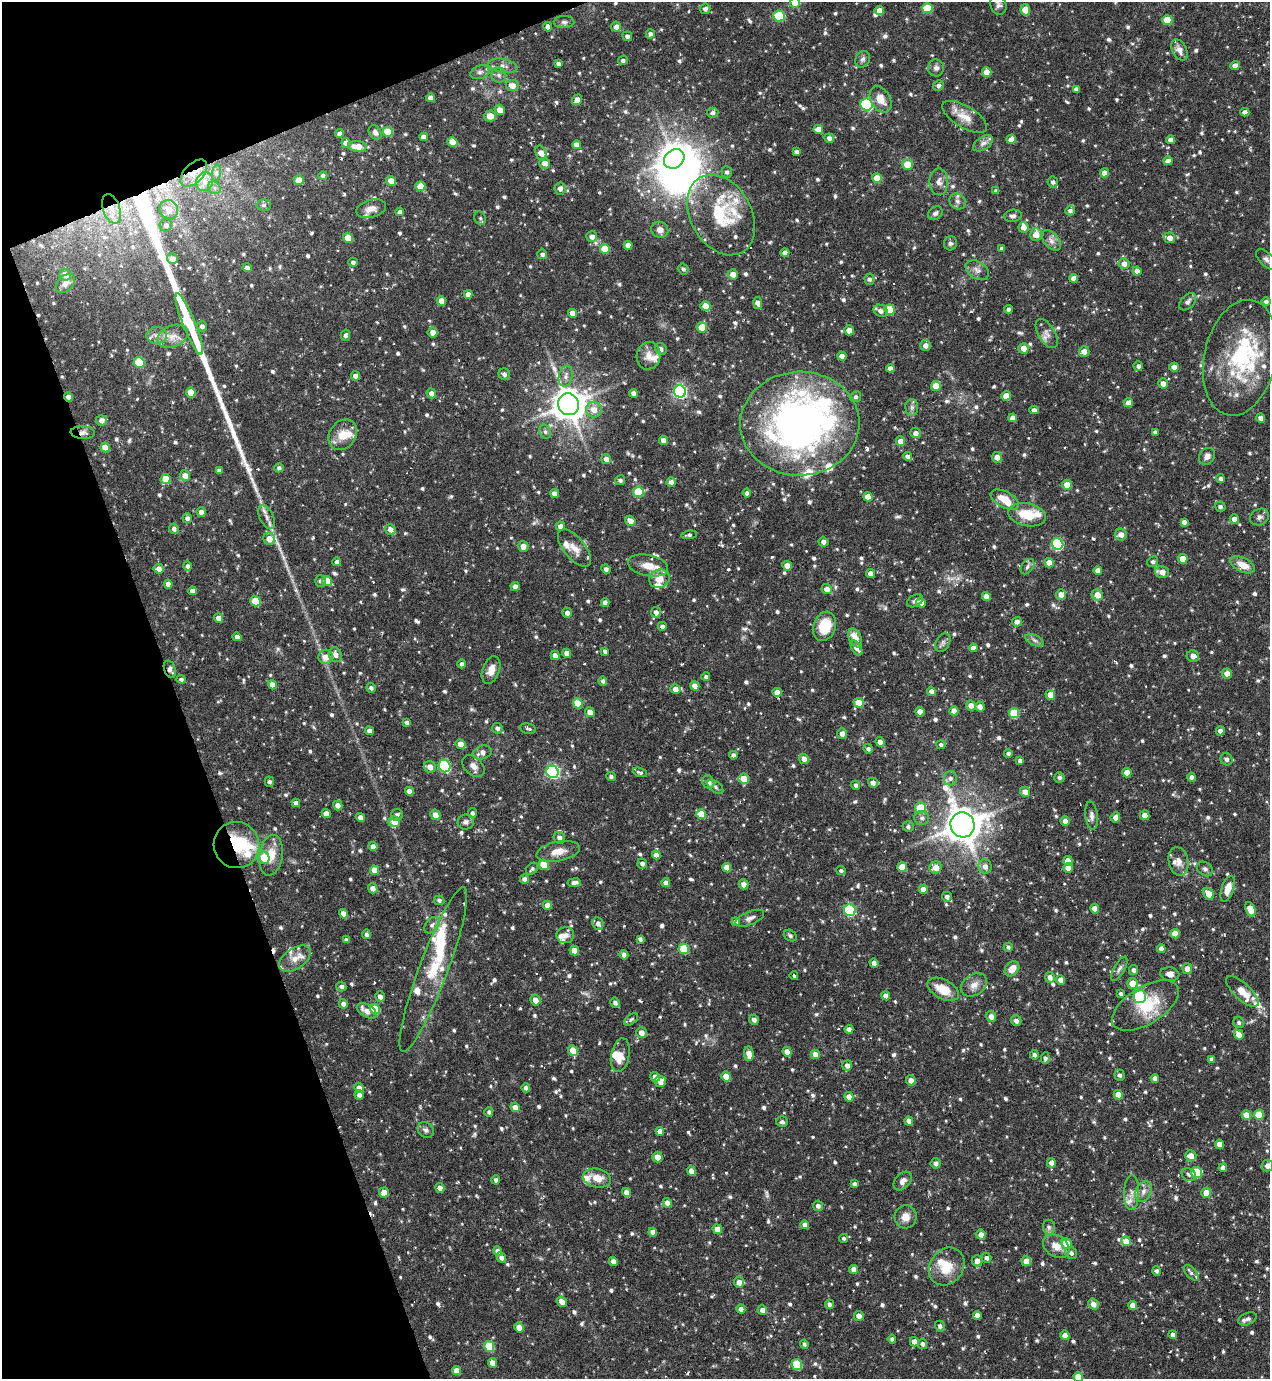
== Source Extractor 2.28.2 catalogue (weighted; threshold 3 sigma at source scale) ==
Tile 5 of 4 x 4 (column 1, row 2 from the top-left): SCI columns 150-1417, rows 2757-4133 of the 5499 x 5511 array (HDU 1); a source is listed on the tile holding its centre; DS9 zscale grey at full resolution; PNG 1272 x 1381 px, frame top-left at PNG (2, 2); each listed source drawn as its Kron ellipse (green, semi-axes under 4 px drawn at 4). Shown black and unused: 18% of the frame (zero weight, under 3 of 6 exposures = <1% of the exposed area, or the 3 px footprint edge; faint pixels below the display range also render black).
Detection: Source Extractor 2.28.2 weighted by HDU 2 'WHT'; one run over the whole footprint, this tile lists its part. Background 0.0695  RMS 0.0041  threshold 0.0168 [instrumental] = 3 sigma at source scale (4.09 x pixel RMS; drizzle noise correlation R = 1.36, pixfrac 0.8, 0.05/0.05 arcsec/px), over >= 5 px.
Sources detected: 1027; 1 too faint to see at this stretch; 4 inside a brighter object's white glare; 9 cosmic-ray / hot-pixel residue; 1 long thin detection or spike segment (spike, bleed or trail) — neither listed nor drawn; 46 inside a brighter listed object's ellipse — not listed separately; of the other 966, all 500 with FLUX_AUTO >= 0.905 (the completeness limit of this list) listed and drawn (466 fainter detections not listed), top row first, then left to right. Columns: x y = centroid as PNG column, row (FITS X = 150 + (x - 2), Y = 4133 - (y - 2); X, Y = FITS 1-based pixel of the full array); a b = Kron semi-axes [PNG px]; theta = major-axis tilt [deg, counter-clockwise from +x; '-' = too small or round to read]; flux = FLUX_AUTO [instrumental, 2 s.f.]
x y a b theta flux
795 3 5 5 - 4.8
998 5 10 8 -69 1.6
927 8 5 5 - 10
705 9 5 5 - 1.4
879 10 5 4 - 2.9
1025 10 6 5 - 5.9
779 16 6 5 - 16
1167 20 5 5 - 10
564 22 10 6 -1 1.2
548 27 4 4 - 1.6
616 27 5 5 - 2.5
650 34 4 4 - 1.3
627 36 5 4 - 1.3
1180 50 11 7 -63 2.8
863 59 8 7 - 1.3
623 60 5 4 - 1.1
558 64 4 4 - 1.2
1235 65 5 4 - 2.3
503 66 15 7 -11 2.2
936 68 8 8 - 1.5
480 72 10 6 18 1.3
987 72 5 4 - 3.9
499 75 7 7 - 1.3
512 85 6 5 - 3.3
938 85 5 5 - 1.3
1076 89 4 4 - 1.4
430 98 4 4 - 2.1
881 99 14 9 -59 4.8
577 100 6 4 51 3.1
867 104 6 6 - 52
500 110 5 5 - 3
1245 112 4 4 - 2
713 113 6 5 - 1.3
490 116 6 5 - 3.9
965 117 25 10 -31 5.5
818 129 5 4 - 3.4
375 132 8 6 -55 1.6
388 132 5 5 - 9.3
339 134 4 4 - 1.4
424 137 4 4 - 2.5
829 138 5 4 - 1.7
1011 139 5 4 - 2.6
1171 140 4 4 - 2.4
452 142 5 5 - 6.7
346 143 5 4 - 3
983 143 11 6 33 1.6
577 145 4 4 - 2.6
357 146 9 5 -7 5.4
797 152 4 3 - 1.3
541 153 8 5 -65 3.3
674 159 11 9 38 460
1168 161 4 4 - 2.6
545 163 5 5 - 2.8
907 164 5 5 - 5.8
727 172 5 5 - 1.1
194 173 17 9 46 5.2
216 173 8 4 82 1
1104 173 4 4 - 3.2
323 176 4 4 - 1.3
877 178 5 5 - 6.1
299 180 5 5 - 5.4
391 181 5 4 - 3.5
205 182 9 8 - 2.9
939 182 13 9 -89 2.4
1053 182 5 5 - 1.2
420 186 5 5 - 5.9
214 188 7 5 -47 1.1
560 188 6 5 - 2.3
996 191 4 4 - 1.1
957 201 8 7 - 1.6
264 205 7 5 -2 1
111 209 15 8 -69 5
169 209 10 8 -46 4.6
371 209 15 9 16 3.3
1070 211 5 4 - 1.2
400 212 4 4 - 1.3
935 213 8 6 38 1.2
721 215 43 30 -61 26
1013 216 9 6 7 1.3
480 218 7 5 -65 0.94
166 225 6 6 - 1.5
1024 227 5 5 - 2.4
660 230 8 8 - 2.4
1036 234 6 6 - 5
592 237 5 5 - 2.1
348 238 5 4 - 6.9
1170 238 5 5 - 2.5
1051 240 12 7 -49 2.1
950 243 7 6 - 1.1
628 245 4 4 - 2.4
1002 248 4 4 - 1.1
605 249 5 5 - 7.4
785 253 4 4 - 2.2
542 254 5 5 - 1.3
172 259 5 5 - 2.8
1266 259 13 6 -45 1.7
353 262 5 4 - 1.1
1124 264 5 5 - 2.5
247 268 4 4 - 1.7
683 269 5 4 - 0.92
977 270 13 8 -32 2.2
1137 271 4 4 - 2.1
733 274 5 5 - 2.6
65 275 6 5 - 2.8
1074 278 4 4 - 2.6
869 279 5 5 - 0.94
65 283 11 7 44 2.1
468 294 4 4 - 2.2
441 301 5 4 - 2.8
1188 302 10 6 46 1.4
1266 302 4 4 - 1.1
758 303 6 4 -81 2.8
706 306 5 5 - 5.3
1008 309 4 4 - 1.1
890 310 5 5 - 13
881 311 7 6 - 2.2
572 313 4 4 - 3.4
189 324 33 6 -68 15
202 326 5 5 - 1.6
702 327 5 5 - 5.5
849 330 5 5 - 3.3
433 332 5 5 - 2.7
1047 333 16 8 -59 2.5
157 335 10 8 5 2.3
345 335 6 4 75 1.1
173 336 16 10 23 3.9
925 345 5 5 - 2.3
1023 348 5 5 - 3.2
661 349 6 5 - 1.2
1084 351 5 5 - 2.9
648 356 14 12 78 3.7
842 356 4 4 - 2.2
1240 358 59 36 78 38
139 362 5 5 - 15
1138 366 5 4 - 1.4
1174 367 4 4 - 2.8
890 368 4 4 - 2.1
504 374 6 5 - 1.2
356 376 4 4 - 2.5
566 376 10 6 76 1.9
1163 383 5 4 - 2.4
936 386 5 4 - 6.2
680 391 6 6 - 90
191 392 5 4 - 6.5
431 393 5 4 - 2.1
633 393 4 4 - 1.7
1006 396 5 5 - 4.4
68 397 5 4 - 2
856 397 5 5 - 0.95
1128 403 4 4 - 2.6
568 404 11 10 - 690
912 407 8 6 -90 1.2
594 410 8 7 - 3.8
1034 410 4 4 - 1.2
1013 418 4 4 - 2.4
1261 418 5 4 - 2.1
102 420 5 5 - 2.6
800 424 59 52 2 180
545 432 7 5 -68 1
1155 432 4 4 - 1.2
83 433 12 6 -3 1.9
916 433 5 5 - 2.1
343 435 16 13 53 6.2
663 440 4 4 - 2.7
901 441 5 4 - 2.9
105 447 5 4 - 4.8
907 456 4 4 - 1.6
1207 456 9 7 51 2
997 457 5 5 - 2.6
606 459 5 4 - 2.4
279 468 4 4 - 0.97
219 471 4 4 - 1.4
185 476 5 5 - 3.5
166 479 5 5 - 6.7
1221 479 4 4 - 1.1
620 480 5 5 - 1.1
671 482 4 4 - 1.8
1067 485 5 5 - 4.1
638 492 5 5 - 14
747 493 4 4 - 1.3
555 494 4 4 - 2.7
868 497 5 4 - 4.5
1005 500 15 8 -28 6.4
1220 507 5 4 - 1
201 512 5 4 - 2.1
1027 515 19 11 -11 10
267 517 13 6 -62 2.2
1259 517 10 8 28 1.5
187 518 5 5 - 1.3
1234 519 5 4 - 2.5
630 521 5 4 - 2.8
1184 522 4 4 - 1.5
560 526 5 4 - 2.3
174 529 5 4 - 1.4
390 529 5 5 - 2.3
689 535 8 4 10 0.94
1121 535 6 6 - 3.1
269 539 6 6 - 4.5
823 542 5 4 - 1.9
1057 544 6 5 - 33
523 546 5 5 - 2.8
574 548 22 10 -50 4.3
1183 559 5 4 - 5.1
337 562 4 4 - 1.5
1153 562 5 5 - 0.91
1049 563 4 4 - 3.8
648 565 20 10 -12 6
1242 565 13 7 -25 5.4
188 566 5 4 - 1.1
787 566 5 5 - 3.3
1027 567 8 6 53 1.2
159 569 5 4 - 2.5
606 569 5 4 - 1.4
1098 570 4 4 - 2.5
1162 572 7 5 -13 3.4
870 573 4 4 - 2.3
659 579 10 9 - 5.2
320 581 6 5 - 0.96
327 581 5 5 - 6.2
168 584 4 4 - 2.4
515 587 4 4 - 2.2
827 589 5 5 - 2.6
192 591 4 4 - 2.5
1061 594 5 5 - 2.9
1097 595 6 5 - 3.6
986 596 4 4 - 3
255 601 5 5 - 11
915 601 8 5 30 1.2
605 603 4 4 - 2.3
921 603 5 4 - 2.5
656 612 5 5 - 1.5
567 613 5 5 - 1.9
219 618 5 4 - 3.1
1017 622 5 4 - 1.9
662 626 4 4 - 1.3
824 626 15 11 70 11
237 637 4 4 - 1.7
855 638 10 6 -62 4.4
1034 640 10 5 -27 1.2
943 642 10 6 59 1.3
857 648 8 4 -58 2.6
973 648 4 4 - 2.2
605 651 4 4 - 1
567 653 4 4 - 2.8
335 655 7 6 - 2.4
555 655 5 4 - 2.2
1193 656 6 6 - 2
326 657 7 7 - 3.5
462 664 4 4 - 1.2
170 669 9 5 -71 1.3
491 670 14 8 70 3.4
1227 674 5 5 - 3
706 677 4 4 - 1
181 679 4 4 - 1.2
603 681 5 4 - 1.1
272 685 4 4 - 3.3
695 686 5 4 - 2.5
371 688 5 5 - 1.2
675 689 5 5 - 2.6
931 691 5 4 - 1.8
777 692 4 4 - 3
1050 695 5 4 - 4.3
578 703 5 5 - 9
859 703 5 4 - 6
971 705 5 5 - 2.6
980 707 5 4 - 2.4
954 711 4 4 - 3.3
590 712 5 4 - 2.8
920 712 4 4 - 3.3
1014 713 5 5 - 14
407 722 4 4 - 1.4
497 728 5 5 - 1.4
528 729 8 5 -13 1.1
369 731 4 4 - 1.9
1220 731 4 4 - 1.5
842 733 5 4 - 1.7
880 742 5 4 - 2.4
461 744 5 4 - 3.4
941 745 4 4 - 1
868 749 5 4 - 1.1
482 752 10 6 21 2.7
1008 753 4 4 - 1.1
733 755 4 4 - 1.4
804 759 5 5 - 2.8
1226 759 6 6 - 1.4
1020 761 4 4 - 1.2
445 766 6 5 - 44
473 766 13 8 -43 2.4
430 767 6 5 - 3.1
552 772 6 6 - 78
640 772 7 4 -21 1.1
1127 773 5 4 - 4.1
611 776 5 4 - 1.1
1059 777 5 5 - 0.99
1191 777 4 4 - 1.6
950 778 7 6 - 1.4
744 779 5 5 - 5.6
269 782 5 4 - 1
708 782 7 6 - 2.9
873 783 5 5 - 1.8
856 785 4 4 - 1.1
715 787 9 5 -39 1.1
409 791 4 4 - 2.5
1025 792 5 5 - 2.6
296 803 4 4 - 1.7
338 805 5 4 - 2.6
921 808 5 5 - 12
472 813 5 4 - 1.1
326 814 5 4 - 2.7
701 814 5 4 - 7.5
397 815 6 5 - 1.2
435 815 5 4 - 3.2
1145 815 5 4 - 2.7
1091 816 14 6 -83 1.8
361 817 4 4 - 2.5
1115 817 5 5 - 2.3
922 818 7 7 - 1.4
1065 821 5 4 - 2.1
394 822 6 5 - 5.2
466 822 8 7 - 1.3
962 825 12 12 - 950
908 827 5 5 - 1.1
559 838 6 5 - 1.8
237 845 23 22 - 20
373 846 5 4 - 1.9
558 851 22 10 11 5.2
271 855 20 11 81 6.5
656 855 4 4 - 2.2
264 858 6 5 - 7.8
1068 861 5 4 - 3.3
1178 861 14 10 -79 3.1
642 863 5 4 - 1.3
544 865 5 5 - 8.9
985 866 7 6 - 2.3
902 867 5 4 - 8
936 867 6 6 - 4.1
727 868 5 4 - 3.9
1068 868 5 4 - 3.1
532 869 7 5 44 0.93
1205 869 9 6 -36 1.2
374 870 5 4 - 4.7
841 871 5 4 - 0.95
524 879 4 4 - 1.7
574 883 6 4 8 1.6
666 883 4 4 - 2
744 884 5 5 - 2.7
373 888 5 4 - 2.3
923 889 5 4 - 2.9
1228 889 13 6 71 4.8
1209 894 6 5 - 4.4
947 897 5 4 - 1.4
439 900 5 4 - 1.1
547 905 4 4 - 2.9
1095 909 4 4 - 4
1250 909 7 4 -66 4.9
850 910 6 5 - 37
343 914 5 4 - 3.4
750 918 15 6 22 1.8
736 922 4 4 - 2.3
598 923 6 5 - 1.6
432 925 9 6 49 1.4
366 934 4 4 - 1.2
1175 934 5 4 - 4.5
565 935 9 8 - 1.8
790 936 7 5 -34 1.1
640 939 4 4 - 1.1
346 940 4 4 - 0.96
1008 947 4 4 - 0.96
684 949 5 5 - 14
1161 949 4 4 - 2.3
574 951 5 4 - 3.3
624 955 5 4 - 1.1
295 959 18 10 35 4.4
874 963 5 4 - 1.6
1012 969 8 6 47 4.1
1119 969 14 5 60 1.4
1187 969 5 5 - 2.5
433 970 87 14 69 23
1133 970 5 4 - 1.4
1170 974 9 6 -9 2.3
794 976 4 3 - 1.3
1050 977 5 5 - 2.2
1061 980 5 4 - 2.9
1132 983 5 5 - 5.6
974 985 14 10 34 3.1
341 987 5 5 - 1.3
943 989 17 9 -27 7.8
1242 991 21 8 -43 5.4
1121 993 4 3 - 0.98
380 996 5 4 - 2
886 996 4 4 - 2.3
1140 997 6 6 - 29
535 1000 5 5 - 3.3
615 1003 5 4 - 1.5
343 1004 5 4 - 1.8
1145 1006 37 18 31 17
375 1009 5 5 - 12
367 1011 11 6 -30 3.7
991 1016 5 5 - 2.3
631 1019 8 4 37 0.91
754 1020 5 4 - 1.8
1016 1021 5 5 - 1.6
1239 1022 6 5 - 0.98
849 1029 4 4 - 1.7
641 1033 5 5 - 3
1239 1035 5 4 - 3.3
573 1050 5 4 - 6.5
787 1052 5 4 - 3.1
749 1054 7 5 -84 3.6
815 1054 5 4 - 3.4
620 1055 17 9 78 5.6
1034 1055 4 4 - 1.1
1045 1058 6 4 84 1.1
1211 1059 4 4 - 1.2
847 1065 5 5 - 1.8
1120 1075 5 5 - 1.1
655 1077 5 4 - 2.8
726 1077 5 4 - 6.5
1155 1078 4 4 - 2.1
911 1080 5 5 - 2.6
660 1082 5 5 - 2.9
359 1088 5 4 - 2.3
526 1088 4 4 - 1.5
359 1095 5 4 - 1.5
1118 1095 5 4 - 4.9
849 1097 5 4 - 3
515 1107 5 4 - 2.9
489 1112 5 4 - 0.97
1246 1115 5 4 - 5.4
1259 1115 5 5 - 8.9
909 1121 4 4 - 2.2
782 1122 6 5 - 0.99
426 1130 9 7 -38 1.4
660 1131 4 4 - 2.2
1219 1144 4 4 - 3.6
1191 1156 6 5 - 3.5
657 1157 5 5 - 3.6
936 1163 5 5 - 1.5
1051 1163 5 4 - 2.4
1267 1166 6 5 - 2.7
1223 1168 4 4 - 2.3
691 1171 5 4 - 3.1
1196 1172 5 5 - 17
1189 1175 7 6 - 1.1
597 1178 14 9 -11 4.7
496 1180 4 4 - 1.1
903 1181 11 7 47 2
854 1184 4 3 - 1.3
440 1188 5 4 - 2.5
1143 1191 11 7 66 2.3
384 1192 5 5 - 4.1
626 1192 4 4 - 2.5
1132 1193 17 7 88 2.8
1206 1193 5 5 - 5
667 1203 5 4 - 2.5
818 1206 5 5 - 1.4
906 1217 11 11 - 3.5
805 1225 4 4 - 2.3
1049 1227 7 6 - 1.1
717 1229 5 4 - 3
653 1232 4 4 - 2.8
981 1234 5 4 - 2.6
844 1238 5 4 - 0.92
1126 1241 5 4 - 5.4
1067 1243 5 5 - 7.3
1056 1246 14 10 -35 4.4
498 1251 5 4 - 2.6
1071 1253 6 5 - 1.4
501 1258 5 4 - 1.7
986 1258 5 4 - 1.3
613 1261 4 4 - 2.3
977 1261 5 5 - 2.3
1026 1261 5 5 - 5
947 1267 20 16 55 9.1
854 1269 4 4 - 2.4
1156 1271 4 4 - 0.97
1191 1273 9 5 -47 0.95
739 1282 5 5 - 2.8
562 1302 5 4 - 3.1
830 1304 5 4 - 1.2
1093 1304 5 5 - 2.9
1133 1306 4 4 - 3.8
741 1309 4 4 - 2.6
762 1310 5 4 - 2.4
977 1315 4 4 - 2.6
859 1316 5 5 - 2.5
1248 1319 9 6 24 1.4
940 1326 5 5 - 1.1
519 1328 5 4 - 3.7
1065 1335 5 4 - 2.6
1173 1335 4 4 - 2.2
892 1339 4 4 - 1
914 1342 5 4 - 2.7
804 1344 5 4 - 0.93
923 1344 5 4 - 1.3
489 1346 5 5 - 16
492 1363 5 4 - 3.1
797 1365 5 5 - 16
457 1370 4 4 - 3.3
1078 1377 5 4 - 6.4
Overlapping masked pixels (flux is a lower limit): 6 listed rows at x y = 194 173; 111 209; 68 397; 83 433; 170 669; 237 845
Isophote crosses this tile's border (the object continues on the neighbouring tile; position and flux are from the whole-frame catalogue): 4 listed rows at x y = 795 3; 998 5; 1267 1166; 1078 1377